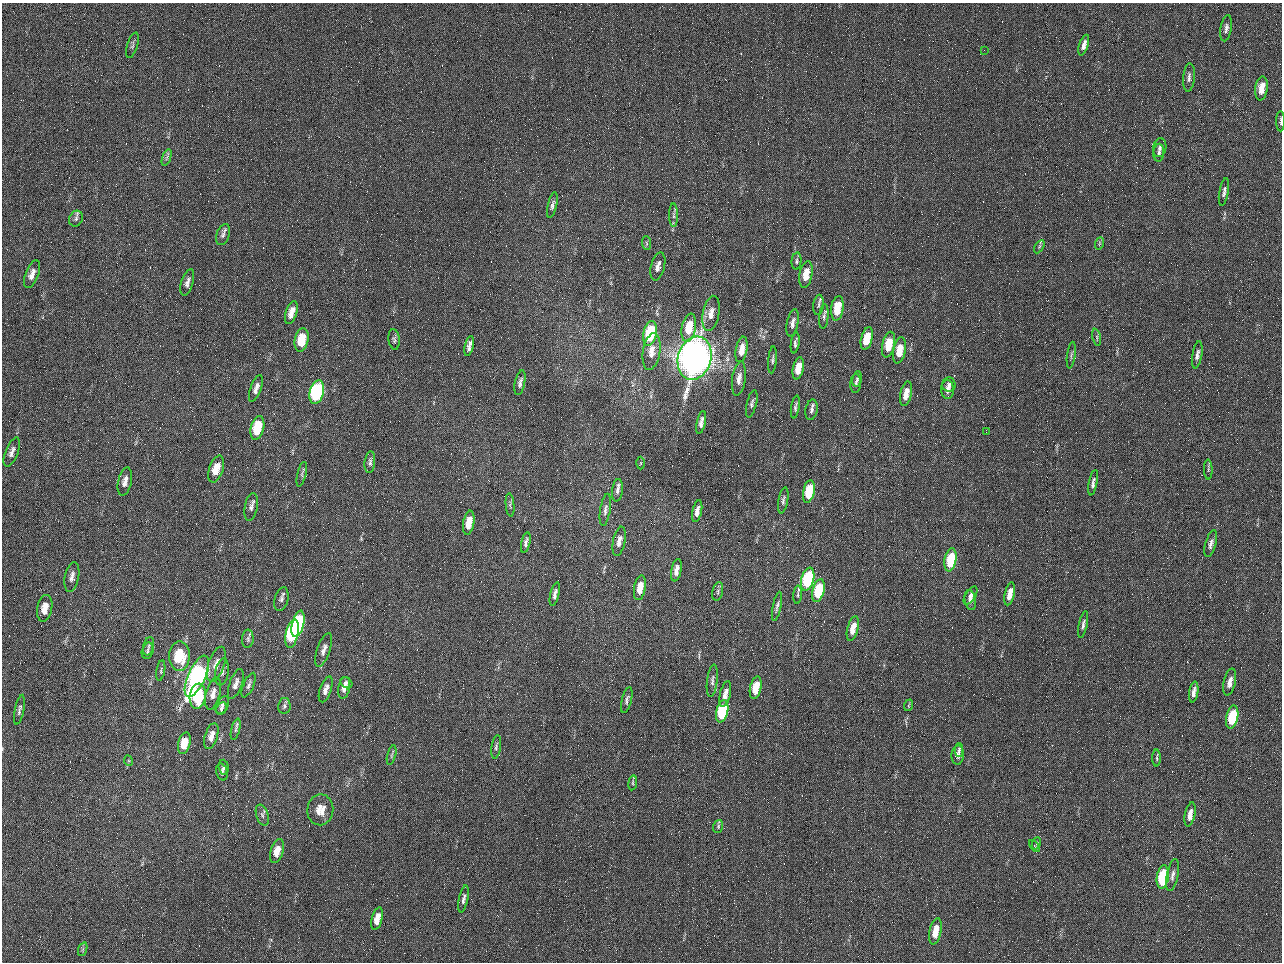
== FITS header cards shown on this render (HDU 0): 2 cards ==
NAXIS1  =                 1280 / length of data axis 1
NAXIS2  =                  960 / length of data axis 2

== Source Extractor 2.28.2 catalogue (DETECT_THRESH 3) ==
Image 1280 x 960 px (HDU 0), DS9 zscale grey, 1 PNG px = 1 image px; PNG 1284 x 964 px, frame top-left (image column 1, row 960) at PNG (2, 3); each listed source drawn as its Kron ellipse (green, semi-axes under 4 px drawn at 4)
Background 2560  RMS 180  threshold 554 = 3 sigma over >= 5 px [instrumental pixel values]
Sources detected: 153; all 153 listed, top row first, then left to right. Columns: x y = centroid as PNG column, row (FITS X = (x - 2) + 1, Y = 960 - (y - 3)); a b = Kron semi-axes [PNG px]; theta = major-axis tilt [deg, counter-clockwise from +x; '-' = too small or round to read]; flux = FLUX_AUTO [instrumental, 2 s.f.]
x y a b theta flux
1226 28 13 5 81 4.7e+04
132 45 13 5 73 3.2e+04
1084 45 10 4 72 6.5e+04
984 50 2 2 - 6.3e+04
1189 77 14 6 85 5.0e+04
1261 88 12 6 82 1.7e+05
1281 121 10 3 -90 2.2e+04
1160 148 9 6 81 3.9e+04
1159 153 9 5 86 3.2e+04
167 157 9 3 71 2.3e+04
1224 192 14 4 80 4.4e+04
552 205 13 4 77 4.2e+04
674 215 12 4 -90 4.0e+04
76 219 8 6 61 3.8e+04
223 235 11 6 71 4.7e+04
647 243 7 4 -87 2.2e+04
1100 243 6 4 70 1.7e+04
1039 247 7 4 59 2.1e+04
797 261 8 5 85 2.7e+04
658 266 14 7 75 7.6e+04
32 274 14 6 69 9.2e+04
806 274 13 6 80 1.8e+05
187 282 13 6 73 5.7e+04
819 305 10 5 83 3.6e+04
837 308 12 6 82 3.4e+05
291 313 12 5 72 1.2e+05
711 313 18 8 79 1.2e+05
824 317 12 4 85 3.7e+04
793 323 14 5 79 6.5e+04
689 328 14 7 78 3.0e+05
650 333 12 6 79 9.4e+05
1097 337 8 3 -77 2.0e+04
867 338 11 5 76 3.0e+05
394 339 10 5 -82 3.0e+04
302 340 12 6 79 3.4e+05
795 343 10 3 81 3.4e+04
888 345 13 6 78 3.2e+05
469 346 10 4 77 5.8e+04
742 350 13 5 79 1.5e+05
899 350 13 6 79 2.5e+05
651 351 18 8 80 1.4e+05
1071 355 13 3 83 2.3e+04
1197 355 13 5 80 5.6e+04
695 358 22 16 74 1.2e+07
772 360 13 4 85 3.2e+04
798 368 11 5 78 2.1e+05
739 379 17 6 82 9.6e+04
857 379 7 4 80 2.4e+04
520 383 12 5 78 4.5e+04
856 383 9 5 86 3.3e+04
949 385 7 6 - 4.1e+04
256 388 14 5 70 6.3e+04
947 389 9 6 -88 6.3e+04
317 392 12 7 76 2.0e+06
906 394 12 5 78 1.7e+05
752 404 14 5 77 3.8e+04
795 407 11 4 80 3.4e+04
811 410 10 6 79 4.4e+04
701 422 12 4 76 6.6e+04
257 428 12 6 76 4.6e+05
986 432 2 2 - 8.6e+03
12 452 15 6 68 6.8e+04
370 462 11 5 84 3.8e+04
641 463 6 4 89 1.2e+04
216 469 14 7 72 2.3e+05
1208 470 10 3 -88 2.1e+04
302 474 13 4 77 2.9e+04
125 482 14 6 77 8.7e+04
1093 483 13 4 79 4.3e+04
617 490 11 5 84 4.7e+04
809 491 11 5 78 5.4e+05
783 500 13 5 80 3.6e+04
510 505 12 3 -84 2.7e+04
251 507 14 6 80 5.8e+04
605 510 16 5 81 5.0e+04
697 511 11 4 78 7.9e+04
469 523 12 5 80 2.0e+05
619 541 15 6 79 8.8e+04
526 542 10 4 78 4.2e+04
1211 544 14 5 75 5.1e+04
950 560 11 6 79 6.0e+05
676 570 11 5 79 8.4e+04
72 577 15 7 78 7.1e+04
808 579 12 6 76 1.4e+06
640 588 12 5 80 2.0e+05
718 591 9 5 79 2.8e+04
818 591 11 6 75 7.1e+05
555 594 12 4 76 5.4e+04
1010 594 12 5 78 1.4e+05
798 595 9 3 86 2.5e+04
970 595 10 5 60 5.6e+04
281 599 12 6 76 4.6e+04
970 600 10 5 -80 5.8e+04
777 606 15 4 78 3.7e+04
45 608 13 7 78 1.6e+05
298 624 13 5 76 1.4e+06
1083 624 13 4 78 4.3e+04
853 628 12 5 75 1.6e+05
292 633 14 6 78 1.5e+06
248 639 9 6 86 3.3e+04
149 646 9 5 75 3.1e+04
324 650 18 6 71 7.9e+04
148 651 8 5 76 2.8e+04
179 656 15 10 89 4.6e+05
216 664 18 8 71 1.1e+05
161 670 10 3 80 2.0e+04
222 672 14 6 80 5.2e+04
197 676 22 8 66 3.2e+06
712 681 16 5 83 4.8e+04
1230 682 13 6 77 9.9e+04
346 683 6 5 - 3.0e+04
236 684 16 6 71 7.5e+04
249 685 13 5 66 4.1e+04
344 688 11 6 79 8.5e+04
756 688 11 5 78 3.1e+05
326 689 13 5 71 7.8e+04
1194 692 10 4 81 6.6e+04
213 693 16 7 75 9.0e+04
725 694 13 5 77 9.9e+04
198 696 12 8 81 7.3e+05
627 700 13 5 76 4.0e+04
222 705 9 6 61 4.7e+04
909 705 6 3 71 1.4e+04
284 706 8 6 80 3.0e+04
221 708 7 5 62 2.7e+04
19 710 15 4 78 4.0e+04
722 711 11 6 77 1.0e+06
1232 717 12 6 78 6.9e+05
236 729 11 4 76 2.9e+04
211 736 13 6 73 9.7e+04
184 743 11 6 75 2.6e+05
496 747 12 4 81 3.1e+04
959 750 6 4 -88 2.5e+04
392 755 10 3 75 2.0e+04
958 755 9 6 87 5.7e+04
1157 758 8 4 -90 2.2e+04
129 761 5 3 - 1.3e+04
224 767 7 5 -85 3.5e+04
222 772 8 5 -75 3.9e+04
633 783 7 3 82 1.8e+04
320 810 15 13 83 1.7e+05
1190 814 12 5 78 1.0e+05
262 815 11 6 -72 4.2e+04
718 826 6 5 - 1.9e+04
1036 843 6 4 65 1.7e+04
1034 846 7 4 -49 1.7e+04
277 851 12 6 73 1.7e+05
1172 875 16 5 79 5.7e+04
1163 877 12 6 82 9.8e+05
463 899 14 4 78 4.4e+04
377 919 11 5 75 1.6e+05
935 931 13 6 78 2.3e+05
83 949 7 4 71 2.4e+04
At the frame edge (FLAGS 8, measured only in part): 1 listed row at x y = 1281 121